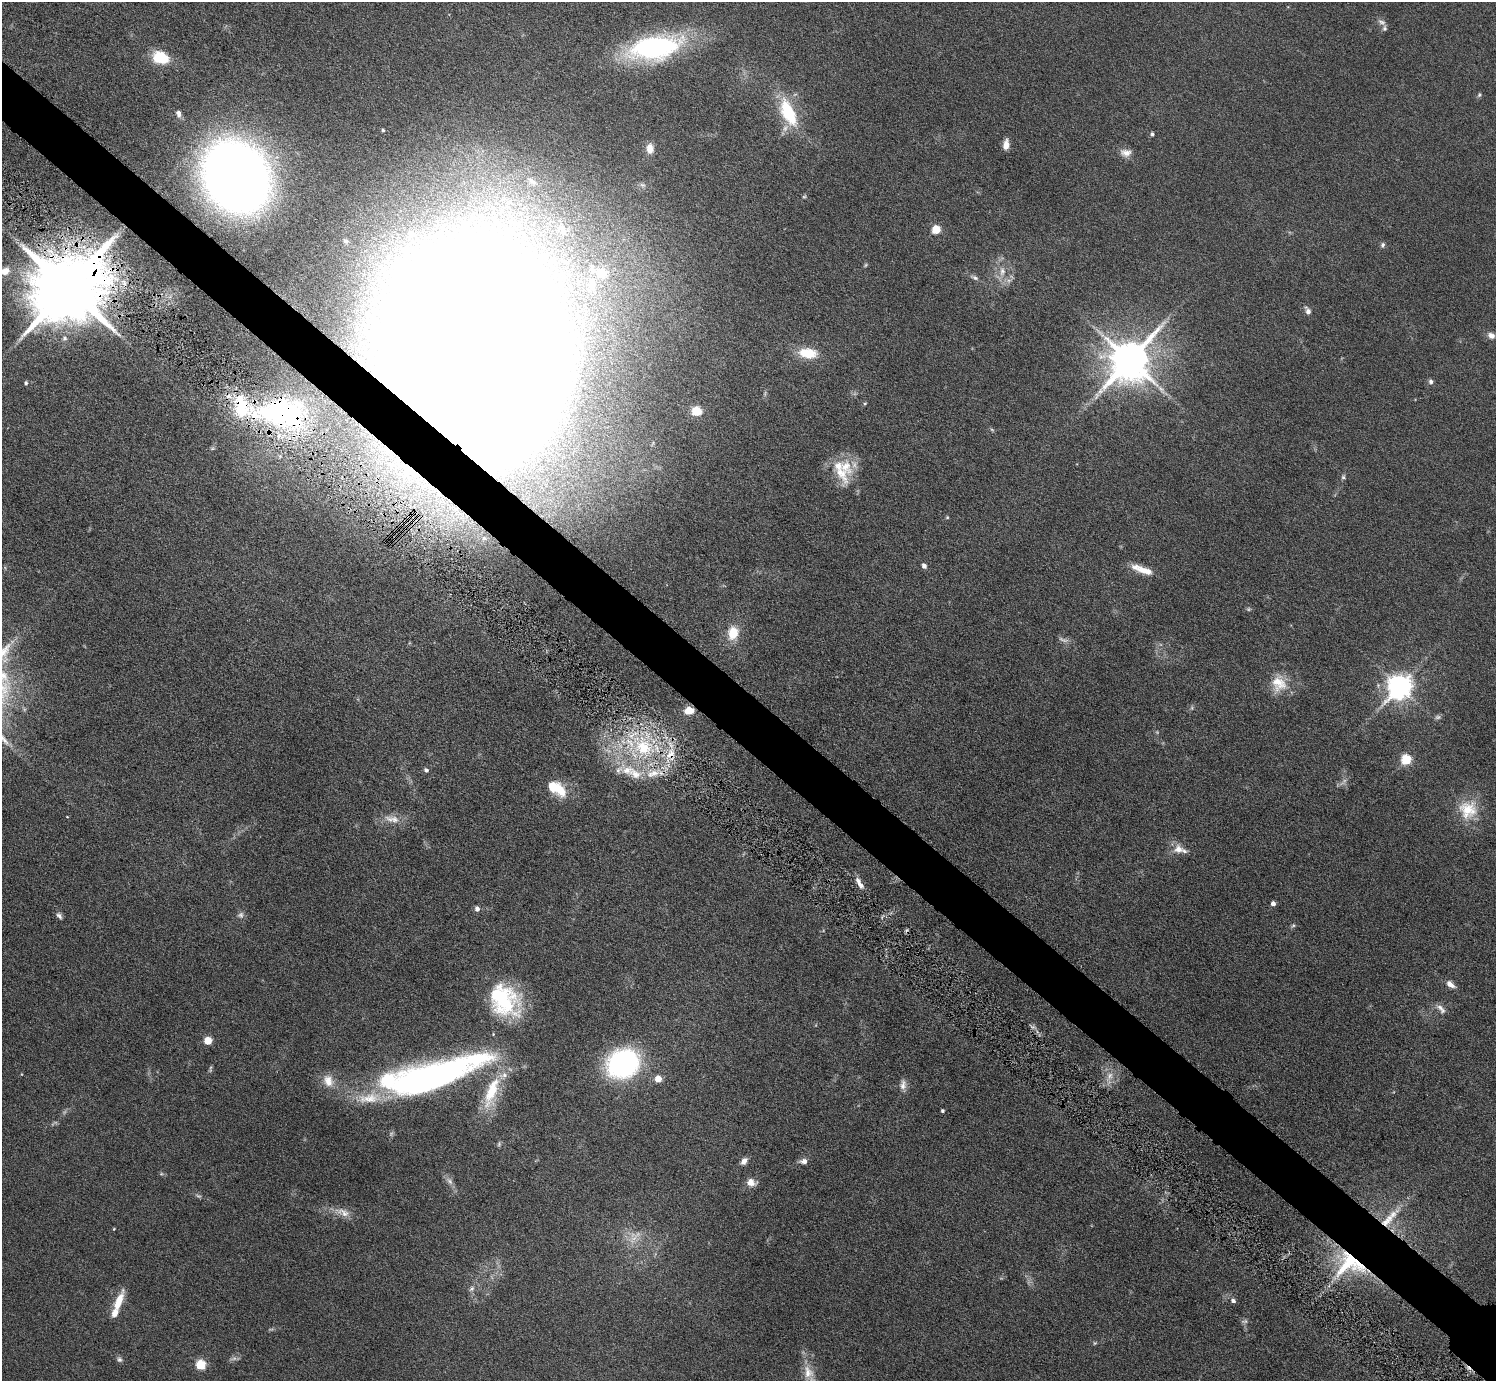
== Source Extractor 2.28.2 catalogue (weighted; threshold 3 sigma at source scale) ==
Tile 11 of 4 x 4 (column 3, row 3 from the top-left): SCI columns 3099-4592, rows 1742-3120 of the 6098 x 6100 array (HDU 1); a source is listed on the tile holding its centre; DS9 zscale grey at full resolution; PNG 1498 x 1383 px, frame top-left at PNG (2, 2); no overlay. Shown black and unused: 4% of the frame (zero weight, under 6 of 11 exposures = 5% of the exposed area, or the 3 px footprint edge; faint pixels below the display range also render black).
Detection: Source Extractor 2.28.2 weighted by HDU 2 'WHT'; one run over the whole footprint, this tile lists its part. Background 0.103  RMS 0.006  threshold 0.0246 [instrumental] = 3 sigma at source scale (4.09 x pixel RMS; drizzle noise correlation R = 1.36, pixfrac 0.8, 0.05/0.05 arcsec/px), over >= 5 px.
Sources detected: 127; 18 too faint to see at this stretch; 5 inside a brighter object's white glare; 1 cosmic-ray / hot-pixel residue — not listed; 11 inside a brighter listed object's ellipse — not listed separately; the other 92 listed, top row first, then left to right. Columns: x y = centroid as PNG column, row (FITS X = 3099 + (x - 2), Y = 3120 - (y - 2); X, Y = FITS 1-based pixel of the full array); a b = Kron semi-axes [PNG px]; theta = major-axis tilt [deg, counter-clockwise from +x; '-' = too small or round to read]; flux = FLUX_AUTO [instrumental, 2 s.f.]
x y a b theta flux
1382 22 11 6 -27 2.1
654 47 50 21 10 110
161 58 19 14 -19 16
1479 95 6 5 - 0.86
788 112 38 17 -65 28
178 113 9 6 -83 2.1
383 130 3 3 - 0.68
1152 134 5 5 - 1.1
1006 145 10 6 82 5
650 148 12 8 -86 5.7
1126 152 16 10 -1 4.2
236 176 49 41 -61 760
532 181 16 6 -38 2.8
642 185 9 6 -26 1.6
804 197 6 4 1 0.62
936 229 5 5 - 23
563 232 22 12 -35 9.9
411 234 8 6 60 1.7
345 241 8 7 - 1.6
1383 245 7 6 - 1.3
5 271 11 9 27 4.9
1002 271 18 8 88 6.1
602 273 5 5 - 22
974 277 12 6 -26 1.9
592 282 14 8 -88 4.3
68 287 20 17 37 7700
1308 311 9 6 -64 2.5
1491 335 10 8 -25 2.9
65 338 7 6 - 1.5
473 351 119 86 -77 7600
808 353 24 13 -6 14
1130 360 13 11 51 2100
1431 381 7 6 - 1.5
26 383 5 4 - 0.93
865 403 5 4 - 0.61
697 411 5 5 - 30
284 415 53 27 5 60
992 430 6 4 -20 0.72
846 466 28 19 -67 16
1343 477 7 6 - 1
947 517 4 4 - 0.53
924 566 7 5 -59 1.9
1142 569 28 8 -20 7.9
733 633 15 12 81 11
1279 683 23 19 -86 13
1400 687 8 8 - 570
1192 708 6 4 -73 0.73
689 711 9 7 6 7.6
643 747 26 22 -42 38
671 755 18 12 81 11
1406 759 5 5 - 41
426 770 5 5 - 1.4
635 774 25 16 -17 15
560 790 19 12 -66 11
1468 810 26 26 - 18
67 817 4 2 - 0.3
392 819 25 10 -11 6.7
1178 849 14 13 - 5.3
859 883 17 6 -60 3.5
1273 903 5 4 - 2.5
477 909 5 5 - 2.4
59 916 9 6 -53 1.7
1293 925 6 5 - 0.84
1450 984 11 6 -35 3.5
504 1000 41 32 -65 49
1441 1009 16 7 -48 3.1
208 1041 5 5 - 16
623 1063 19 17 25 150
210 1069 10 3 84 0.91
430 1077 104 25 18 230
658 1079 5 5 - 9.1
328 1081 17 13 -59 7.2
903 1085 15 8 87 3.3
491 1092 51 16 72 27
942 1111 4 3 - 0.99
499 1144 7 5 87 0.91
744 1161 8 6 49 2.9
803 1161 11 7 4 2.5
161 1174 6 4 18 0.69
449 1181 14 6 -49 2.6
751 1183 12 9 -13 4.1
343 1212 24 10 -21 6.1
1387 1220 46 9 45 14
114 1229 4 3 - 0.42
1349 1264 40 31 0 43
472 1289 10 6 45 1.8
1233 1301 6 5 - 1.8
118 1302 27 8 67 9.9
1244 1321 10 5 10 1.2
119 1359 8 6 -53 1.5
201 1365 5 5 - 36
808 1372 21 13 -73 8.1
Overlapping masked pixels (flux is a lower limit): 7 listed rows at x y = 68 287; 473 351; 284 415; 689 711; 671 755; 1387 1220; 1349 1264
Isophote crosses this tile's border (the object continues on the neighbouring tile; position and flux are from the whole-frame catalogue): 1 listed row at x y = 5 271